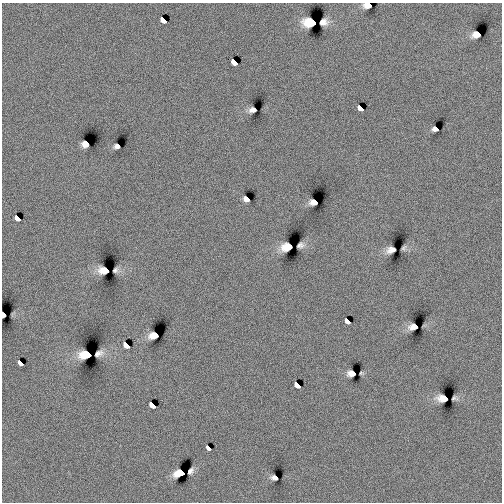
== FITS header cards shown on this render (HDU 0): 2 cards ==
NAXIS1  =                  500
NAXIS2  =                  500

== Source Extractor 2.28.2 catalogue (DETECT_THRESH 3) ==
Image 500 x 500 px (HDU 0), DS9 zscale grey, 1 PNG px = 1 image px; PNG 504 x 504 px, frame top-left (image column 1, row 500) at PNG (2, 3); no overlay
Background -0.0194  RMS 1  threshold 3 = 3 sigma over >= 5 px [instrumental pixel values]
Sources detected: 35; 10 with non-positive FLUX_AUTO (blend fragments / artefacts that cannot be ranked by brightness) are not listed; the other 25 listed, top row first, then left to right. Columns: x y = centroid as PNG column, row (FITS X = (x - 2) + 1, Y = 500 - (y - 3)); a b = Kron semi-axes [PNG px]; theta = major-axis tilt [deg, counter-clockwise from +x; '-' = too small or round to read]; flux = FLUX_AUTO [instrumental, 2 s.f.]
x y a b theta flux
368 5 6 5 - 300
163 20 5 3 - 2000
234 62 5 3 - 2800
360 108 5 3 - 1400
253 110 6 4 11 120
435 129 5 4 - 68
85 144 5 5 - 33
117 146 5 4 - 150
246 199 5 4 - 110
17 218 5 3 - 1100
300 245 6 4 13 110
287 247 9 6 13 23
391 250 8 5 20 190
115 270 5 4 - 120
3 315 4 3 - 250
347 321 5 3 - 860
126 345 5 3 - 2500
20 363 5 3 - 560
351 373 7 5 -2 130
297 385 5 3 - 1700
443 398 9 5 -5 4.2
152 405 5 3 - 2300
208 448 5 3 - 280
190 471 6 4 51 36
274 478 6 4 -17 94
At the frame edge (FLAGS 8, measured only in part): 2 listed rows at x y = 368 5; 3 315
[10 non-positive-flux detections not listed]